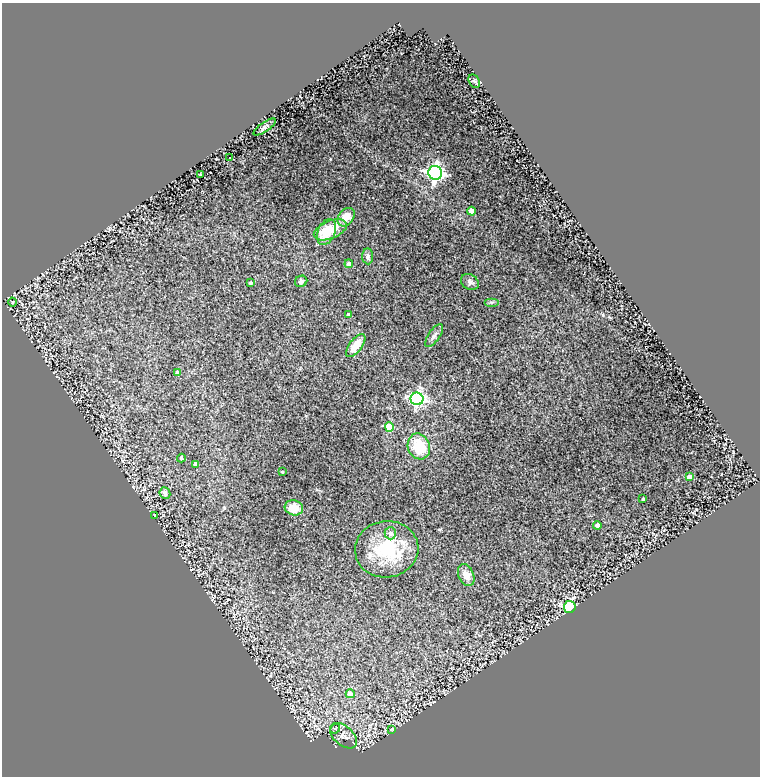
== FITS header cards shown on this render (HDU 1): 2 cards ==
NAXIS1  =                  758
NAXIS2  =                  774

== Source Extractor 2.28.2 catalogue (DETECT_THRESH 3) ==
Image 758 x 774 px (HDU 1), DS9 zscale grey, 1 PNG px = 1 image px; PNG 762 x 778 px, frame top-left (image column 1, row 774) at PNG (2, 3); each listed source drawn as its Kron ellipse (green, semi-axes under 4 px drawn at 4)
Background 0.36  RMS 0.032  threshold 0.0958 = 3 sigma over >= 5 px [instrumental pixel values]
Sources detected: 40; all 40 listed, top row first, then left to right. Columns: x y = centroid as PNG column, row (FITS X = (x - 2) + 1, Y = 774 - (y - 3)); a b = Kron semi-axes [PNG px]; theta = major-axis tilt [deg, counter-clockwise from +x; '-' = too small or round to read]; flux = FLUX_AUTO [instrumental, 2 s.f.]
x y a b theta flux
474 81 7 5 -59 4.3
265 127 13 5 34 6.7
229 157 2 2 - 1.3
435 173 7 6 - 810
200 175 3 2 - 1.3
471 211 4 4 - 33
346 217 10 7 53 30
330 230 17 9 22 58
326 232 13 8 66 39
368 256 8 5 -85 6.1
349 264 4 4 - 8.2
301 281 6 5 - 5.4
470 282 9 7 -34 8
250 283 3 3 - 3.5
12 302 4 3 - 1.4
492 302 7 4 0 3.2
348 315 4 3 - 5.7
434 336 13 5 56 7.9
356 346 13 6 53 26
177 372 4 3 - 5
417 399 6 6 - 440
389 427 4 4 - 72
419 446 13 11 -70 66
181 458 4 4 - 3.6
195 464 4 4 - 9.5
282 472 3 3 - 2.2
689 477 4 4 - 18
165 493 6 5 - 7.8
643 499 3 3 - 3.9
294 508 9 7 -15 28
155 515 4 3 - 1.7
597 525 4 4 - 10
390 533 6 5 - 9.7
387 549 32 28 8 120
466 575 11 7 -66 17
570 607 6 6 - 210
350 694 4 4 - 20
335 729 5 4 - 3.4
392 729 4 3 - 1.6
343 736 16 9 -41 14